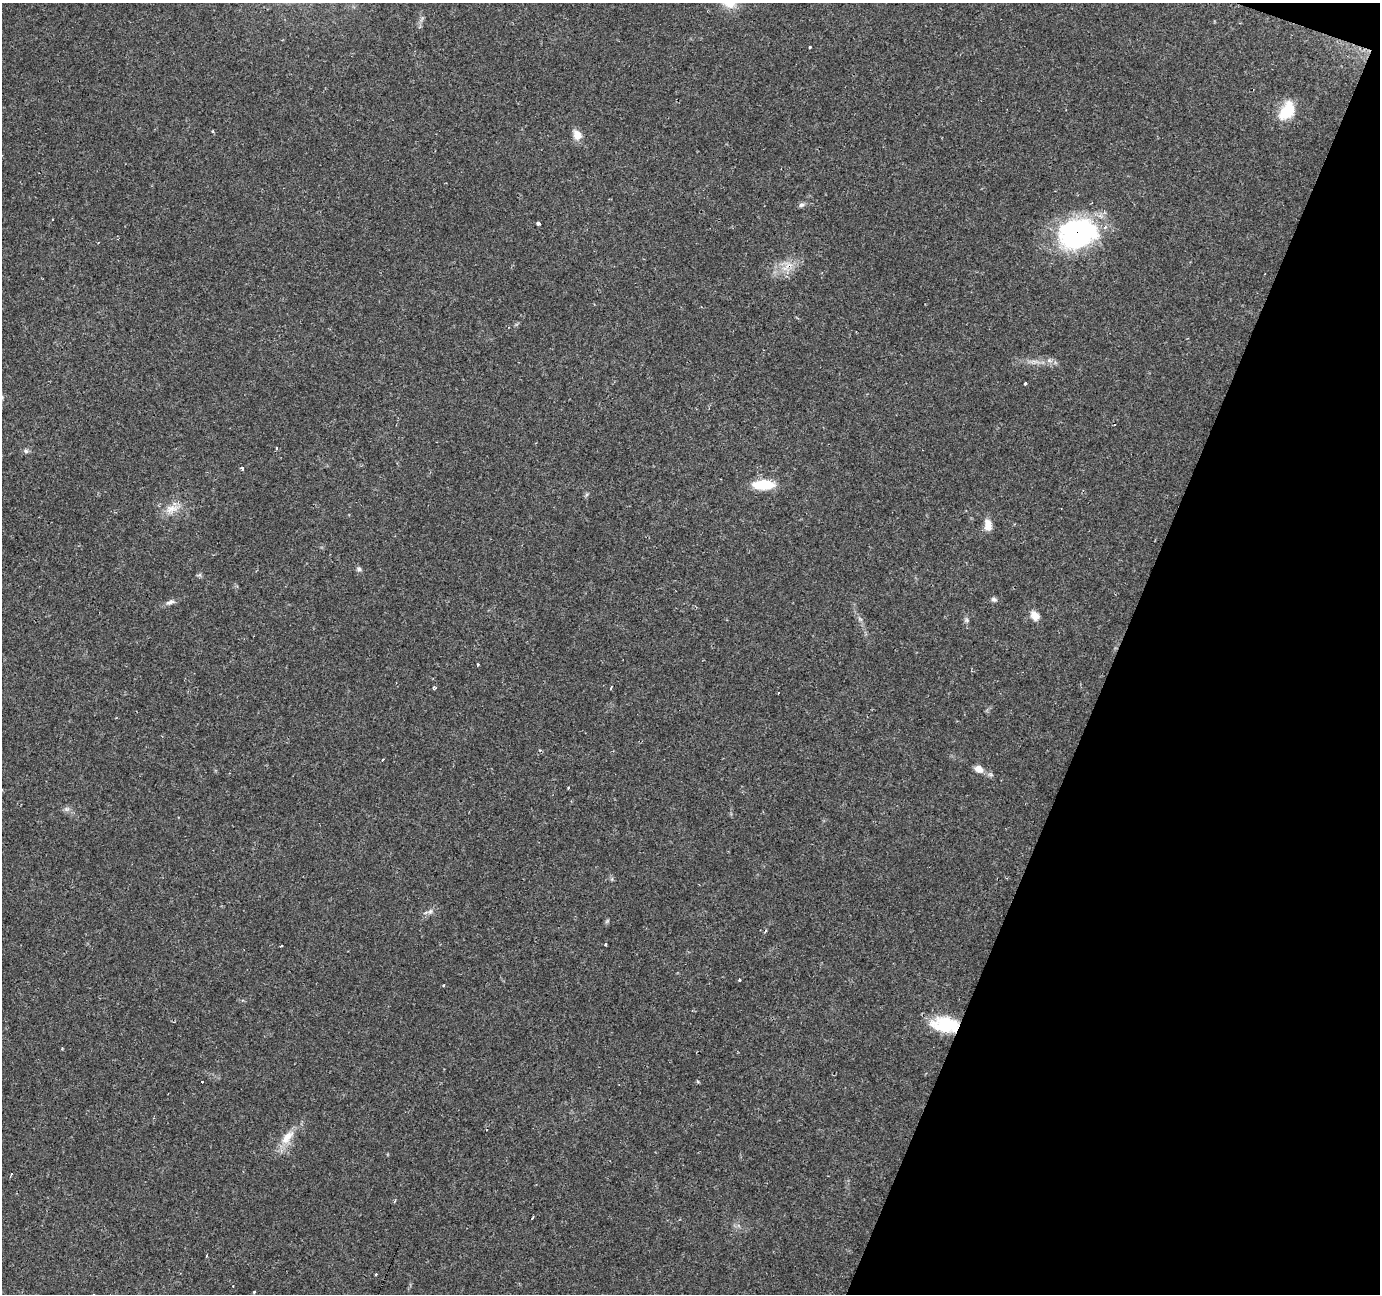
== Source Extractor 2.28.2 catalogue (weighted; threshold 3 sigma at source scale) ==
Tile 8 of 4 x 4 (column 4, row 2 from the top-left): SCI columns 4135-5512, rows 2795-4086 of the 5516 x 5652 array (HDU 1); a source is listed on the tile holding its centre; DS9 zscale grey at full resolution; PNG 1382 x 1296 px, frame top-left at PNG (2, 3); no overlay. Shown black and unused: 19% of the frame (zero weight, under 2 of 3 exposures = <1% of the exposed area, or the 3 px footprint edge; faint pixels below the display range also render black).
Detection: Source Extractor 2.28.2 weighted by HDU 2 'WHT'; one run over the whole footprint, this tile lists its part. Background 0.0606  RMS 0.0045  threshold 0.0203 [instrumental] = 3 sigma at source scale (4.5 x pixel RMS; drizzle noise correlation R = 1.50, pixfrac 1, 0.0396/0.0396 arcsec/px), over >= 5 px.
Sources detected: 47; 8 cosmic-ray / hot-pixel residue — not listed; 1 inside a brighter listed object's ellipse — not listed separately; the other 38 listed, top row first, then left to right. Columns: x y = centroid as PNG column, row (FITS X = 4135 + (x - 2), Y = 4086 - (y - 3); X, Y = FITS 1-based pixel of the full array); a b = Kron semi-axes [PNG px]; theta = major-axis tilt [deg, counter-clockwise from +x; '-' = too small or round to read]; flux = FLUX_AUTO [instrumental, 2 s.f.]
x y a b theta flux
810 47 3 3 - 0.94
1287 111 23 14 56 13
577 135 13 10 -68 4.1
801 205 8 6 35 1.1
538 223 3 3 - 3.6
1078 233 39 29 17 76
786 267 20 7 41 5.2
1049 360 6 6 - 1.3
1034 361 7 4 -19 1.3
1025 384 3 3 - 2.7
26 451 7 6 - 1
242 469 3 3 - 1.6
763 485 22 9 0 14
171 509 19 12 12 5.9
988 525 14 8 -85 4.4
359 569 7 6 - 1
994 599 8 6 -18 1.1
170 602 13 6 17 1.9
1035 615 12 9 -50 3.8
967 620 6 5 - 0.94
434 687 4 3 - 0.88
611 687 3 2 - 0.81
778 693 2 2 - 0.3
382 760 3 2 - 0.66
979 769 12 8 -32 3.2
568 788 3 3 - 0.65
66 809 7 6 - 1.3
426 912 7 5 17 1.3
607 921 7 4 72 0.61
606 945 3 3 - 0.83
739 980 3 3 - 2.1
443 985 3 3 - 0.42
945 1024 32 17 -7 21
287 1137 26 11 51 7.3
11 1174 4 3 - 1.8
532 1218 4 2 - 0.51
206 1256 3 3 - 0.42
254 1292 4 4 - 0.37
Overlapping masked pixels (flux is a lower limit): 3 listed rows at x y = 1078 233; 786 267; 945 1024